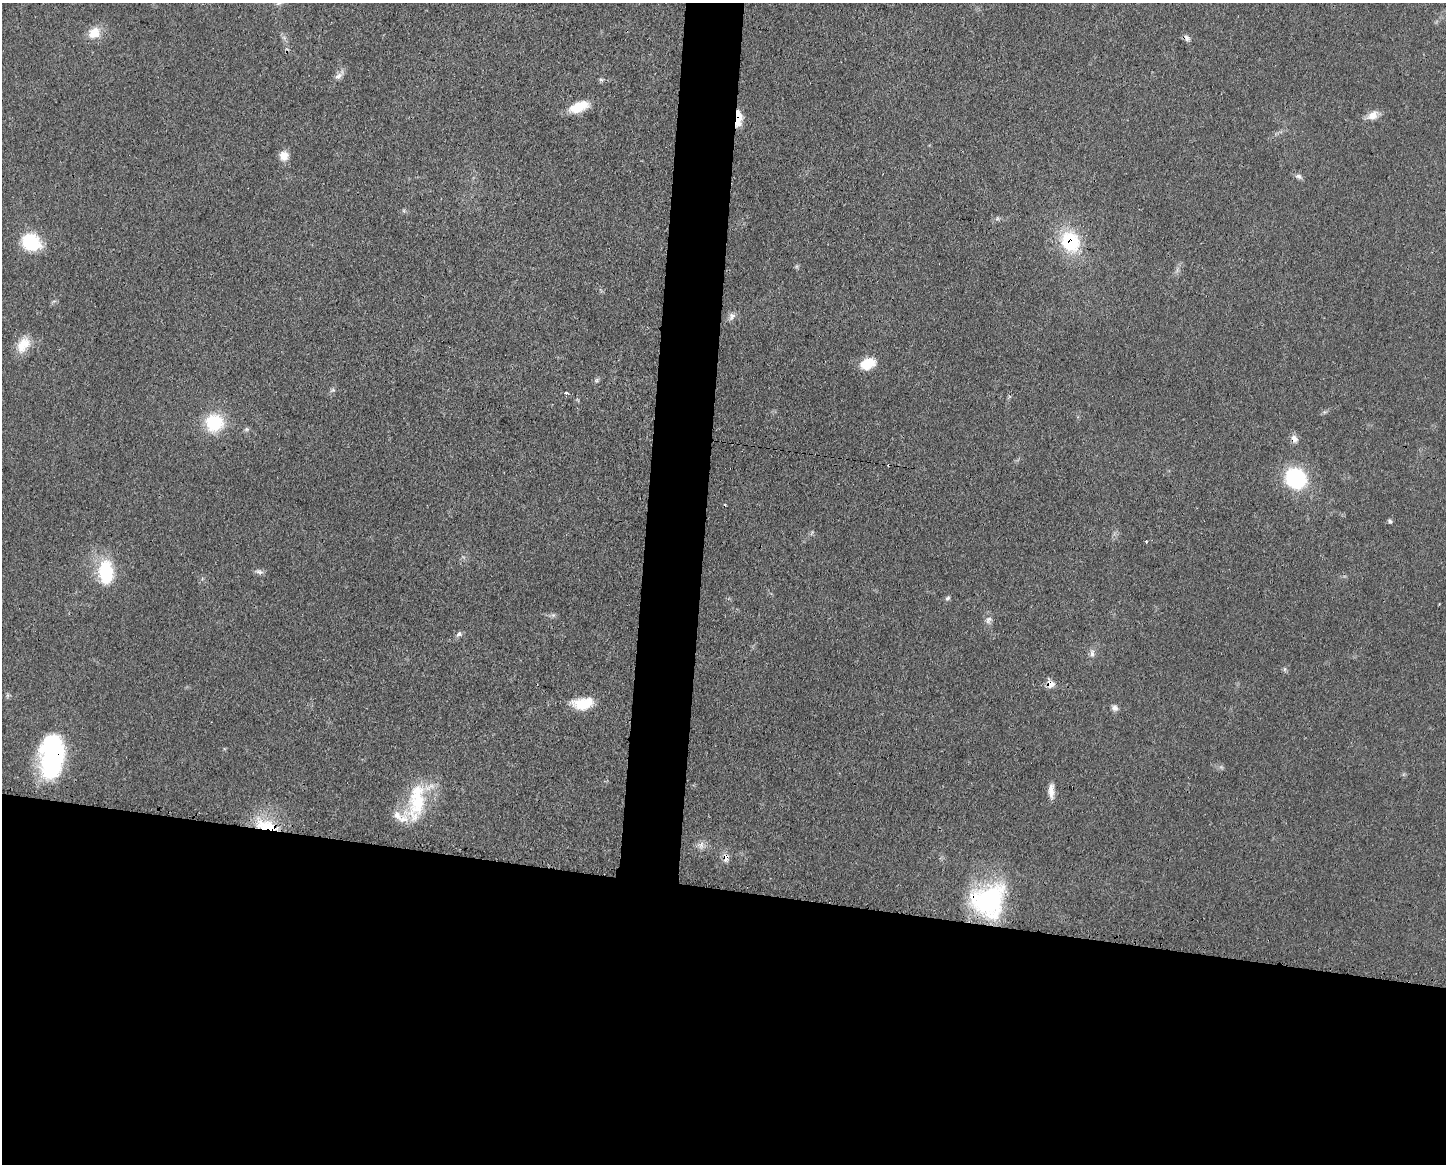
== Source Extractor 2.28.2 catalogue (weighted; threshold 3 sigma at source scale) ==
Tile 11 of 3 x 4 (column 2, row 4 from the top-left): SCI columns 1559-3002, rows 3-1164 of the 4669 x 4656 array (HDU 1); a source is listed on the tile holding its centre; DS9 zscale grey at full resolution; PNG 1448 x 1166 px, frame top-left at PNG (2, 3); no overlay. Shown black and unused: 27% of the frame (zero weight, under 3 of 4 exposures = <1% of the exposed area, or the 3 px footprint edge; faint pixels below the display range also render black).
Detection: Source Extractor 2.28.2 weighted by HDU 2 'WHT'; one run over the whole footprint, this tile lists its part. Background 0.0609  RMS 0.0043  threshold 0.0192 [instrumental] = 3 sigma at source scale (4.5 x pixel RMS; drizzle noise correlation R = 1.50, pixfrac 1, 0.05/0.05 arcsec/px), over >= 5 px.
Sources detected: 43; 2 cosmic-ray / hot-pixel residue — not listed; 3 inside a brighter listed object's ellipse — not listed separately; the other 38 listed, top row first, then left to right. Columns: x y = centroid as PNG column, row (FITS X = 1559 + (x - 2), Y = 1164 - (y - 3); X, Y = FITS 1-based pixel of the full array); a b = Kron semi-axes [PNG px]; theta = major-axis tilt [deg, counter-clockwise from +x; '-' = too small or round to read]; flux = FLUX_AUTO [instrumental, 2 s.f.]
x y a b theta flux
94 33 16 13 41 6.4
338 76 11 7 39 2
601 80 7 4 -2 0.73
579 107 22 10 21 9.4
1373 115 15 10 35 4.1
738 118 18 7 88 8
284 156 11 10 - 4.1
1299 176 10 6 -20 1.3
997 219 6 4 19 0.75
1070 241 22 18 -53 26
31 242 20 17 -35 19
732 316 11 8 68 1.9
23 345 23 13 55 7.5
868 364 15 10 20 11
333 390 6 5 - 0.84
566 393 3 3 - 2.8
214 423 21 19 19 19
1294 439 11 8 -63 2.4
1296 478 24 22 -39 31
1390 521 6 5 - 0.78
1146 542 3 3 - 0.73
106 572 26 16 -87 24
259 572 13 5 -14 1.4
948 598 7 4 27 0.85
553 615 6 5 - 0.85
988 620 11 6 58 1.7
459 634 8 6 36 1.2
1092 653 12 6 -88 1.8
1051 684 7 7 - 4.8
583 703 25 13 4 11
1115 708 9 7 -46 1.6
52 756 42 22 85 68
1051 791 21 7 89 3.4
417 803 44 28 60 25
266 825 34 12 -11 14
701 845 12 7 84 2.3
726 857 12 7 -88 2.8
988 900 39 35 37 57
Overlapping masked pixels (flux is a lower limit): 8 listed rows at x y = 738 118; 1070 241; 1294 439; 1051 684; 52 756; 266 825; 726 857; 988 900